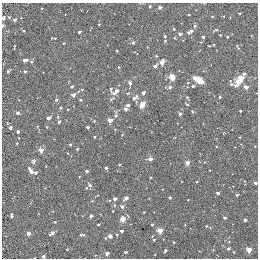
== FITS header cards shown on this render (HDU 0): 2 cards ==
NAXIS1  =                  256
NAXIS2  =                  256

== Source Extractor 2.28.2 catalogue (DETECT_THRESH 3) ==
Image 256 x 256 px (HDU 0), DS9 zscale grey, 1 PNG px = 1 image px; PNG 260 x 260 px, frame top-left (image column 1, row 256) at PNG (2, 3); no overlay
Background -0.00102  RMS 0.018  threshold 0.0546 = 3 sigma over >= 5 px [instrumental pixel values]
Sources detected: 118; all 118 listed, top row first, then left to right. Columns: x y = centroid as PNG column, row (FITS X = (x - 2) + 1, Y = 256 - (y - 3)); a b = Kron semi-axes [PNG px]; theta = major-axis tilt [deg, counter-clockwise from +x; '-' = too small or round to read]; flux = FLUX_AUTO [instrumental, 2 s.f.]
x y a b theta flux
150 6 3 3 - 1.3
160 7 4 4 - 2.7
239 13 3 2 - 1.2
212 16 4 2 - 0.74
9 17 4 4 - 0.91
3 18 4 3 - 2.9
14 20 5 4 - 1.8
99 24 4 2 - 0.76
3 25 4 3 - 1.5
195 26 5 4 - 2.1
174 29 4 3 - 0.91
216 30 5 3 - 1.3
23 31 3 2 - 1.2
79 32 3 3 - 2.1
190 32 9 5 27 4.2
180 34 4 3 - 4.2
220 35 2 2 - 0.67
165 36 4 3 - 1.4
203 37 3 3 - 2.1
227 37 3 2 - 1.1
165 41 3 3 - 0.99
201 42 3 3 - 0.87
133 43 4 3 - 2.5
209 46 3 2 - 0.84
156 56 4 4 - 1.1
25 60 6 4 8 5.4
162 62 4 4 - 15
155 66 4 3 - 4.4
8 71 4 3 - 1.5
25 71 4 4 - 1.7
244 73 4 3 - 1.8
172 77 4 4 - 33
241 78 4 4 - 24
198 80 8 4 -30 25
238 82 5 4 - 25
130 83 8 4 -83 3.5
231 84 8 5 -58 2.7
72 86 4 3 - 1.6
193 86 3 3 - 1.6
170 87 5 4 - 2.4
246 87 4 3 - 10
82 89 4 2 - 1.1
111 89 4 3 - 1.4
116 91 10 5 34 6.9
128 93 5 3 - 1.1
143 93 4 3 - 2.9
73 95 4 4 - 3.9
187 97 4 3 - 1.4
220 97 4 3 - 1.2
135 98 10 6 35 4.8
112 99 9 4 27 2
56 100 5 5 - 2.1
80 100 4 3 - 1.2
128 105 4 3 - 2.1
142 105 6 4 63 9.5
187 105 4 3 - 0.91
60 108 4 3 - 1.4
125 109 4 4 - 2.9
192 111 4 3 - 0.92
240 111 3 2 - 1.5
17 113 4 4 - 2.7
180 114 4 3 - 2
116 115 9 4 86 3
49 118 5 3 - 2.9
110 120 4 3 - 15
94 121 3 3 - 0.81
59 122 4 3 - 2
88 127 3 3 - 2.3
10 128 4 4 - 2.4
18 131 3 3 - 3.1
94 137 3 2 - 0.85
17 143 3 2 - 1.1
70 145 3 2 - 1.6
255 146 3 3 - 0.73
77 149 3 3 - 1.3
41 150 4 4 - 15
150 159 3 3 - 9.7
33 161 6 5 - 3.8
187 163 4 3 - 13
119 165 2 2 - 0.95
106 168 3 3 - 1.9
30 170 10 4 -56 4.3
86 171 3 3 - 2.8
35 172 4 4 - 2.5
150 177 2 2 - 0.92
197 182 3 2 - 0.85
255 183 3 3 - 2.6
89 185 6 6 - 3.6
217 193 3 3 - 3.4
237 195 3 3 - 2.2
170 197 3 3 - 2.2
126 198 5 3 - 3.9
114 199 3 3 - 5.7
122 207 4 4 - 3
11 215 5 2 - 2.1
91 216 4 3 - 2
225 218 3 3 - 1.8
122 219 6 6 - 7.1
245 220 3 3 - 2.1
55 222 3 2 - 1.1
98 225 3 2 - 1.2
152 225 3 2 - 1.2
121 231 3 3 - 3.7
160 231 4 3 - 31
52 233 4 3 - 5.7
28 234 3 3 - 9.3
117 234 3 3 - 1.5
81 235 7 3 8 1.7
110 236 4 4 - 4.3
154 240 3 3 - 1.1
173 242 3 2 - 0.86
228 248 4 3 - 1.4
67 249 2 2 - 0.76
249 250 4 3 - 21
165 251 4 3 - 1.7
126 252 3 3 - 1.8
107 253 4 3 - 8.3
43 256 3 3 - 2.8
At the frame edge (FLAGS 8, measured only in part): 4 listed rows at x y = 3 18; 3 25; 255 183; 43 256